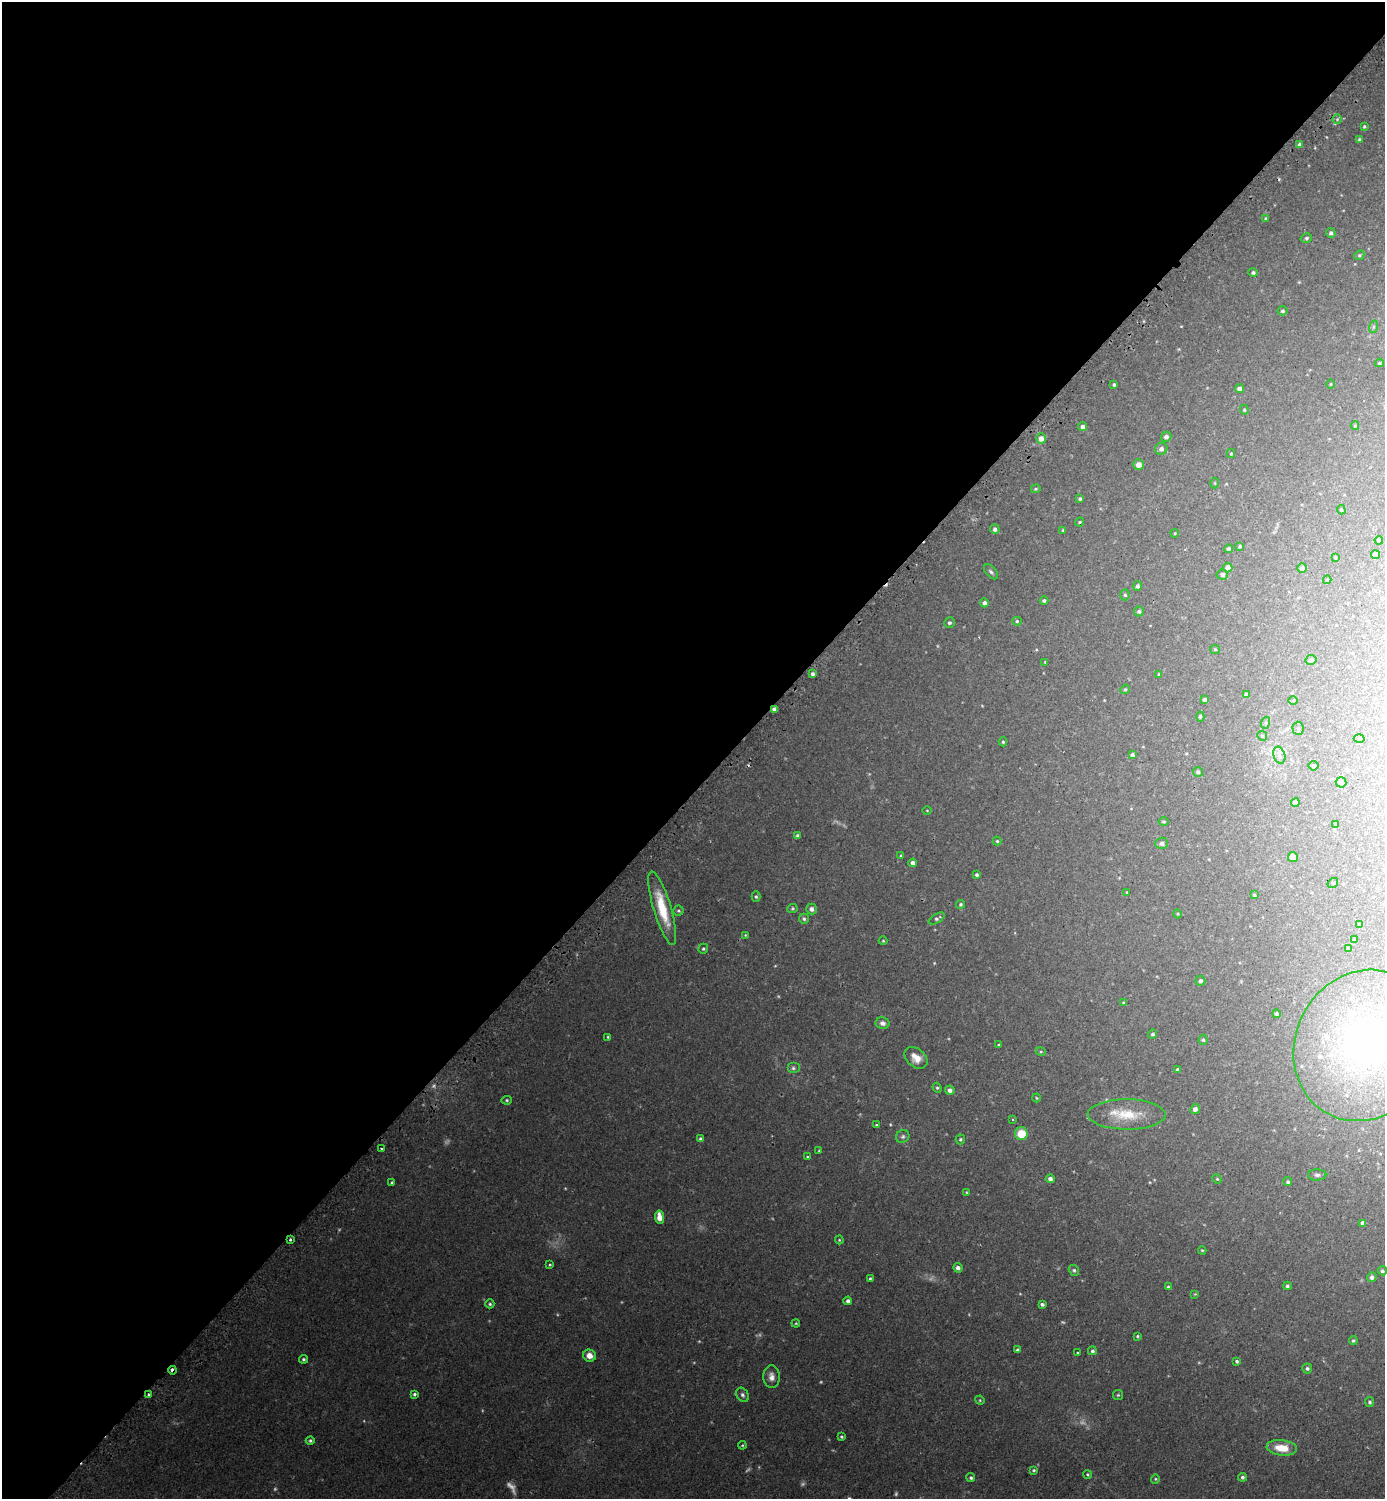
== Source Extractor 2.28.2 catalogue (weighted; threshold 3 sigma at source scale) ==
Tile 5 of 4 x 4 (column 1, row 2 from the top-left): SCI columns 176-1558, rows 3011-4507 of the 6025 x 6022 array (HDU 1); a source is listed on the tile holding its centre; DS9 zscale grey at full resolution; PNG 1387 x 1501 px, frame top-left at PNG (2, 2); each listed source drawn as its Kron ellipse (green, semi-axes under 4 px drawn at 4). Shown black and unused: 53% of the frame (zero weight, under 2 of 3 exposures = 3% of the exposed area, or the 3 px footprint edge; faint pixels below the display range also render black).
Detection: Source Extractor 2.28.2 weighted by HDU 2 'WHT'; one run over the whole footprint, this tile lists its part. Background 0.0441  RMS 0.0046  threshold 0.0207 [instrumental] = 3 sigma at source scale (4.5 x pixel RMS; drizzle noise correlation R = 1.50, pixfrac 1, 0.05/0.05 arcsec/px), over >= 5 px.
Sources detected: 198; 15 too faint to see at this stretch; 2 cosmic-ray / hot-pixel residue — neither listed nor drawn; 5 inside a brighter listed object's ellipse — not listed separately; the other 176 listed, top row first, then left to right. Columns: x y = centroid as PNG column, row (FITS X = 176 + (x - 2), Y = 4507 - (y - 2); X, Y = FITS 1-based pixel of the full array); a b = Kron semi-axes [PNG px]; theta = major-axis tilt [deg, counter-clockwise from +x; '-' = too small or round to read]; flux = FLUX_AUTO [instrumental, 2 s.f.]
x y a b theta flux
1337 119 4 4 - 0.6
1364 126 4 3 - 0.53
1360 139 3 3 - 0.8
1300 145 3 3 - 1.5
1266 219 4 4 - 0.65
1331 233 5 4 - 1.2
1306 238 6 4 17 0.87
1359 255 5 4 - 0.68
1253 272 5 4 - 0.89
1282 311 5 4 - 0.86
1373 327 6 4 71 0.71
1379 363 4 3 - 0.54
1331 384 4 3 - 0.35
1114 385 3 3 - 0.72
1239 389 4 4 - 2.3
1244 410 5 4 - 0.52
1355 426 4 4 - 0.43
1083 427 4 4 - 1.8
1166 437 5 5 - 1.5
1041 438 5 5 - 3.1
1161 449 6 5 - 1.7
1231 454 4 4 - 0.51
1139 465 5 5 - 2.8
1215 483 5 3 - 0.4
1036 489 5 4 - 0.59
1080 499 4 3 - 0.87
1341 510 5 4 - 0.48
1079 522 5 3 - 0.48
995 529 5 4 - 1.3
1063 530 4 3 - 0.47
1175 533 4 3 - 0.37
1379 540 4 4 - 1.4
1240 546 4 3 - 0.72
1228 549 4 4 - 0.95
1375 555 4 4 - 2.6
1335 557 4 3 - 0.39
1228 568 5 4 - 2.8
1302 568 5 5 - 1.4
991 572 9 5 -49 0.99
1222 575 6 5 - 1.2
1327 580 4 4 - 0.57
1137 586 5 4 - 1.1
1125 595 5 4 - 0.69
1044 601 4 3 - 0.87
984 603 4 4 - 1.4
1139 611 5 5 - 0.96
1017 621 5 4 - 0.62
949 623 5 5 - 0.89
1215 649 5 4 - 0.54
1311 660 5 5 - 1.1
1045 662 3 3 - 0.36
813 674 3 3 - 1.1
1159 674 3 3 - 0.41
1125 689 5 4 - 0.5
1246 695 4 4 - 1.9
1205 700 4 4 - 1.7
1293 701 4 3 - 0.38
774 709 4 4 - 3
1200 716 5 4 - 0.71
1265 723 6 4 70 0.61
1298 728 6 5 - 1
1262 736 5 4 - 0.67
1359 738 5 3 - 0.48
1003 742 4 4 - 0.65
1132 755 4 3 - 1.2
1279 755 8 5 -73 1.8
1313 766 5 5 - 0.69
1198 772 5 4 - 0.93
1341 782 5 5 - 2.1
1295 803 4 4 - 1.9
927 811 5 3 - 0.32
1164 821 5 3 - 0.47
1336 824 4 3 - 0.38
797 835 4 3 - 0.6
997 841 4 4 - 0.51
1162 843 6 5 - 1.5
901 856 4 4 - 0.69
1293 857 5 5 - 4.4
913 863 4 4 - 1.6
977 875 4 4 - 0.8
1333 883 5 4 - 0.59
1127 892 4 3 - 0.31
1254 895 3 3 - 0.47
756 897 5 4 - 0.79
961 904 4 4 - 0.67
662 908 38 8 -73 15
792 908 5 4 - 0.61
811 909 5 5 - 1.9
678 911 5 5 - 0.72
1178 914 4 3 - 0.41
937 918 9 4 30 1
804 919 5 5 - 0.8
1360 925 4 4 - 1
745 935 3 2 - 0.32
1354 940 4 4 - 0.81
883 941 4 4 - 0.46
703 949 5 4 - 0.61
1348 949 3 3 - 0.79
1200 981 5 5 - 1.3
1123 1003 4 4 - 0.52
1276 1014 4 4 - 0.69
882 1023 7 6 - 1.7
1153 1034 4 4 - 0.92
608 1037 4 3 - 0.5
1203 1040 5 4 - 0.72
999 1045 3 3 - 0.45
1364 1045 77 68 62 170
1041 1052 5 3 - 0.46
916 1058 13 9 -40 4.9
793 1068 6 5 - 0.93
1177 1069 3 3 - 0.68
937 1088 5 4 - 0.62
950 1090 5 4 - 1.9
1036 1098 4 3 - 0.37
507 1100 5 4 - 0.59
1195 1109 5 4 - 1.7
1127 1114 39 15 -1 16
1013 1120 3 3 - 0.53
877 1125 4 3 - 0.68
1021 1134 6 6 - 11
903 1136 7 6 - 0.99
701 1139 4 4 - 0.86
960 1139 5 5 - 0.8
381 1149 3 3 - 0.88
819 1151 3 3 - 0.36
808 1157 4 3 - 0.61
1317 1175 9 5 0 1.2
1050 1179 4 4 - 1.5
1217 1179 5 4 - 0.48
1288 1182 4 4 - 0.84
392 1183 3 3 - 0.67
966 1192 4 3 - 0.36
659 1217 7 4 -81 4.8
1363 1223 4 4 - 1.7
290 1239 3 3 - 1.2
839 1240 4 4 - 0.43
1202 1250 4 4 - 0.47
550 1265 4 3 - 0.5
958 1268 5 4 - 1.7
1074 1270 6 5 - 0.78
1382 1271 5 4 - 0.93
1372 1277 5 5 - 1.6
870 1279 4 3 - 0.54
1287 1286 4 4 - 0.77
1168 1287 4 4 - 0.86
1195 1294 4 4 - 0.42
848 1301 4 4 - 1.4
490 1304 4 4 - 0.75
1042 1304 4 3 - 1.1
796 1323 4 3 - 0.43
1137 1336 4 3 - 0.54
1353 1341 4 4 - 0.71
1017 1350 4 4 - 0.91
1092 1351 4 4 - 0.89
1078 1353 3 2 - 0.47
589 1356 6 6 - 3.9
303 1359 4 4 - 0.79
1237 1361 4 3 - 0.78
1307 1368 5 5 - 0.96
172 1370 4 3 - 3.9
771 1377 11 8 -86 2.9
414 1394 4 4 - 0.84
149 1395 4 4 - 0.86
742 1395 7 5 -58 1.2
1118 1395 5 5 - 0.55
980 1400 5 4 - 0.48
1370 1402 5 4 - 0.87
841 1437 4 4 - 0.66
310 1441 4 4 - 0.79
742 1445 4 3 - 0.45
1282 1448 15 7 -7 8.2
1034 1470 4 3 - 0.57
1087 1475 4 4 - 0.53
1242 1477 4 4 - 0.99
971 1478 4 4 - 0.86
1155 1479 4 4 - 0.51
Overlapping masked pixels (flux is a lower limit): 4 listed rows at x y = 774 709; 290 1239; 172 1370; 149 1395
Isophote crosses this tile's border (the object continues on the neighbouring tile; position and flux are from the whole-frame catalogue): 1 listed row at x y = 1364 1045